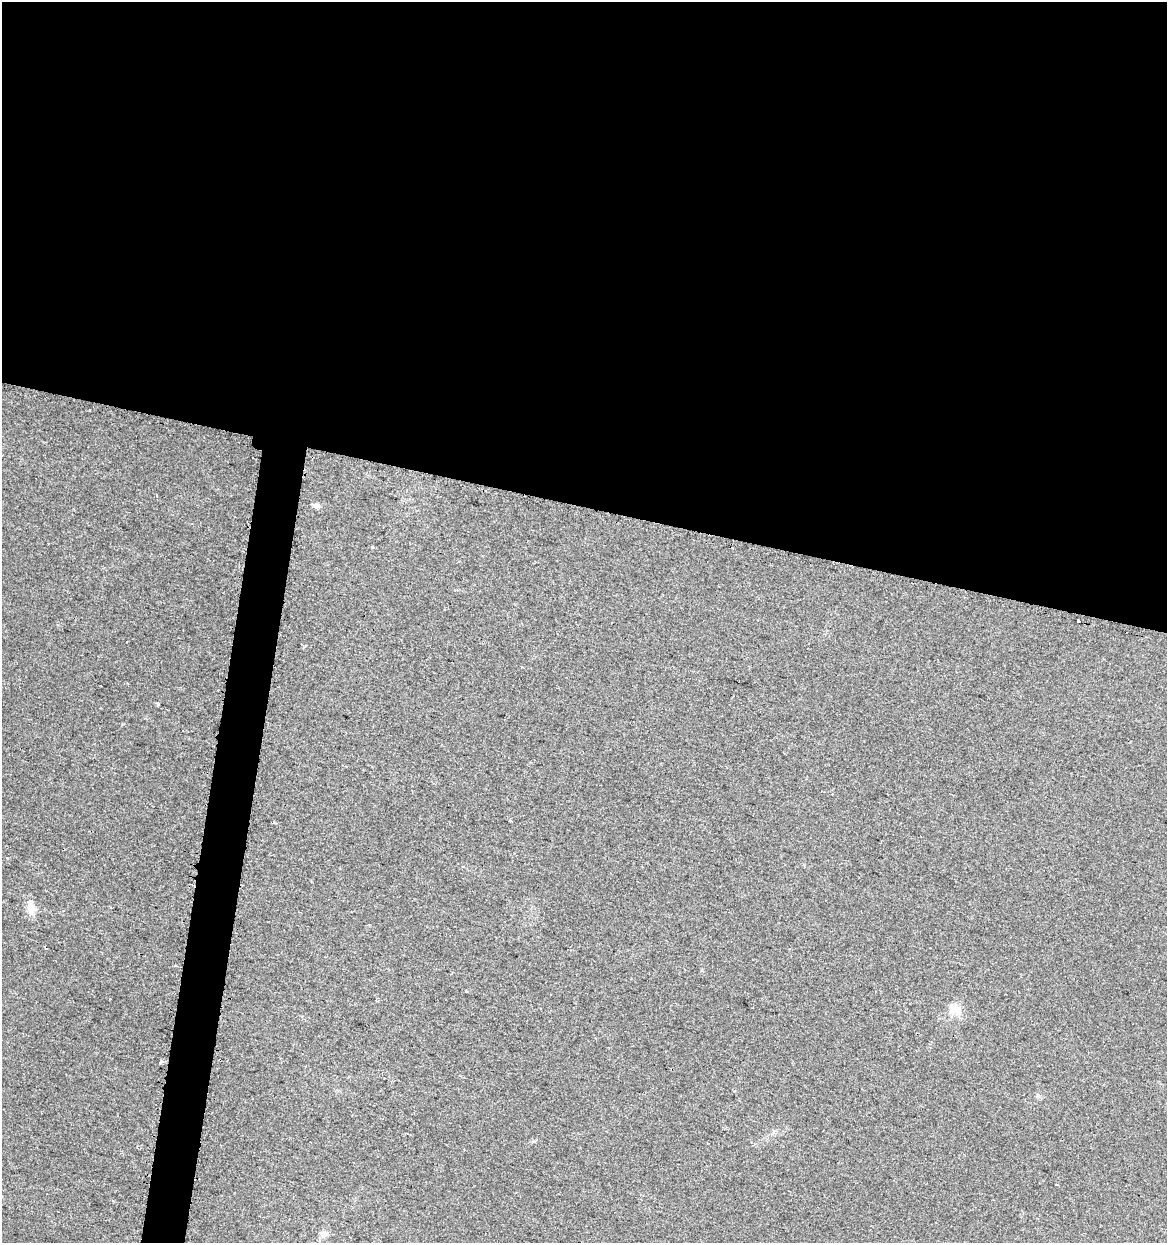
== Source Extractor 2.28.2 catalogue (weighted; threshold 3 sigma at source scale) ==
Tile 3 of 4 x 4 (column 3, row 1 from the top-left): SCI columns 2627-3791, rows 3734-4974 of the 5195 x 5001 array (HDU 1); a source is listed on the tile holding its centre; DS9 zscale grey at full resolution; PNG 1169 x 1245 px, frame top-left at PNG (2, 2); no overlay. Shown black and unused: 43% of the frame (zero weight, under 2 of 3 exposures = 2% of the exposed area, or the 3 px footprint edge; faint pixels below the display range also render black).
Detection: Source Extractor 2.28.2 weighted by HDU 2 'WHT'; one run over the whole footprint, this tile lists its part. Background 0.0194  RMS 0.0063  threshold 0.0285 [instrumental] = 3 sigma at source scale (4.5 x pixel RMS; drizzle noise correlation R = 1.50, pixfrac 1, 0.0396/0.0396 arcsec/px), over >= 5 px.
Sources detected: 9; all 9 listed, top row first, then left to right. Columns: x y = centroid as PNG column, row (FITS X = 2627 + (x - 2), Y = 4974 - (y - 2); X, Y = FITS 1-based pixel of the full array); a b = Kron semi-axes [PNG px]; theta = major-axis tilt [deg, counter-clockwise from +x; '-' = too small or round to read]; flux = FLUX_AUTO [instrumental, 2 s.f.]
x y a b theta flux
316 506 9 6 -18 2
1078 621 3 3 - 4.9
158 704 3 3 - 2.8
510 821 3 3 - 0.73
31 908 20 10 -77 6.1
955 1009 19 10 -44 6.5
161 1062 4 3 - 1.9
1038 1096 6 5 - 1.1
323 1233 10 7 15 2.7